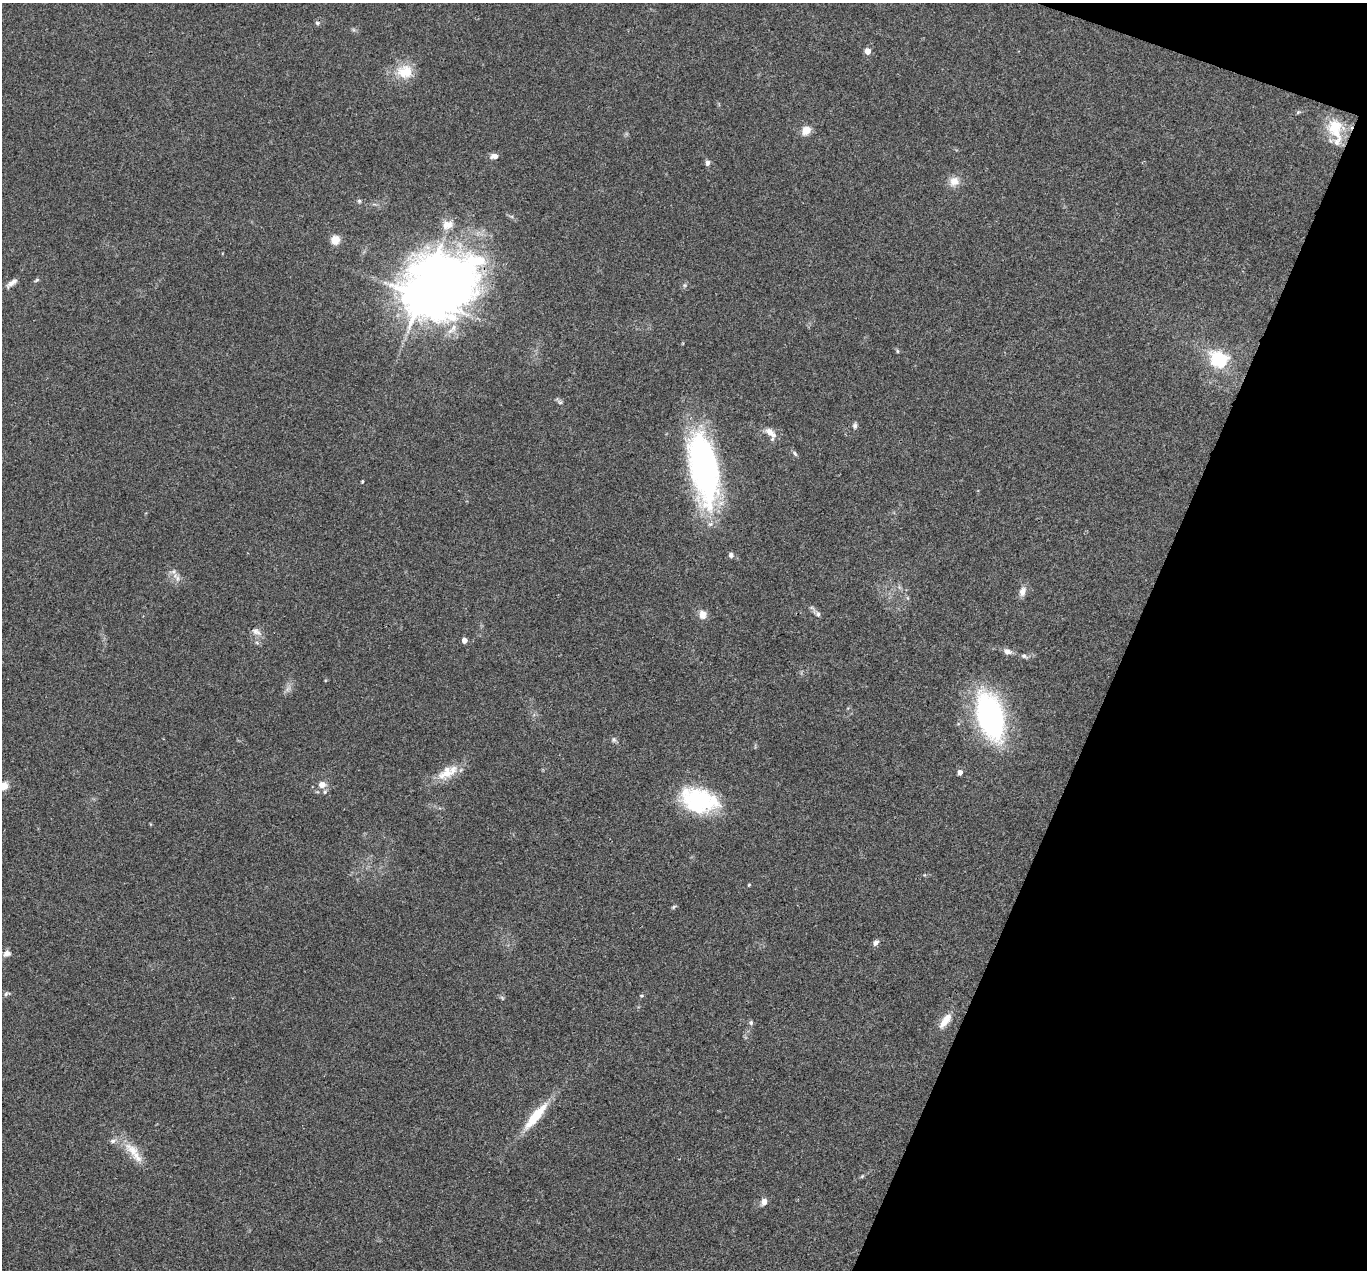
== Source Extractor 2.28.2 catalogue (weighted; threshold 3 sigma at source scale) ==
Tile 8 of 4 x 4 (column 4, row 2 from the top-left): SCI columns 4096-5460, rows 2804-4071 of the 5462 x 5475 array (HDU 1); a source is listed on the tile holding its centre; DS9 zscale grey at full resolution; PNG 1369 x 1272 px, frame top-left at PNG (2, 3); no overlay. Shown black and unused: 18% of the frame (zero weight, under 3 of 4 exposures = <1% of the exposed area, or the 3 px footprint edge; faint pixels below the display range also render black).
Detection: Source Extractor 2.28.2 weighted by HDU 2 'WHT'; one run over the whole footprint, this tile lists its part. Background 0.0735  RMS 0.0056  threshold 0.0252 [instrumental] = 3 sigma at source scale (4.5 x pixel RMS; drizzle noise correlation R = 1.50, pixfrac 1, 0.05/0.05 arcsec/px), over >= 5 px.
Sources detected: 56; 1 inside a brighter object's white glare — not listed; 3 inside a brighter listed object's ellipse — not listed separately; the other 52 listed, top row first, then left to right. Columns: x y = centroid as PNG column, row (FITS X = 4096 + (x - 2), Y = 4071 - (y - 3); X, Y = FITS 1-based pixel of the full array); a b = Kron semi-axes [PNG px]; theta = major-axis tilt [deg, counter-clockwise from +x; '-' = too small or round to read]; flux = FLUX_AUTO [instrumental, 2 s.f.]
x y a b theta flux
317 23 6 5 - 1.1
868 51 5 4 - 6.4
405 71 22 18 -1 13
1298 112 6 4 45 0.77
1335 127 26 22 83 17
806 130 10 8 44 6.5
494 156 9 6 10 2.8
708 163 7 5 80 2
954 181 12 11 - 5.8
359 201 6 4 -89 0.83
447 225 15 12 17 6.1
335 240 6 6 - 12
37 280 8 4 33 0.87
12 283 17 6 39 3
421 296 12 10 -76 1600
897 351 6 4 -89 0.64
1219 359 19 15 -22 30
560 402 7 5 -29 1.2
855 426 8 6 85 1.4
771 433 18 8 -53 5
795 454 8 4 -62 1.1
703 468 80 29 -80 140
362 481 3 3 - 0.74
731 555 7 6 - 1.5
177 578 10 7 -62 2.8
1022 591 13 8 72 3.6
703 614 11 9 85 4.2
818 614 7 6 - 1.6
256 632 16 7 -29 3
464 640 4 4 - 4.8
1007 651 10 7 -18 3.1
1024 656 8 6 -25 1.4
990 716 36 19 -74 150
614 740 7 6 - 1.3
960 772 4 4 - 3.7
447 773 28 12 23 11
322 784 7 6 - 4.9
4 786 5 5 - 22
325 792 6 5 - 1.1
699 800 40 25 -14 51
749 885 4 4 - 0.52
674 907 7 4 45 0.82
876 943 8 6 50 1.9
7 953 9 7 24 2.5
6 994 9 5 22 1.2
641 996 6 4 -6 0.69
945 1021 21 8 54 7
751 1023 6 6 - 1.2
536 1116 42 10 50 18
133 1151 30 12 -37 12
862 1176 6 4 46 0.7
764 1202 7 6 - 3.3
Isophote crosses this tile's border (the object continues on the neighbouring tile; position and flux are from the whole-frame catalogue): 1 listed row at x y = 4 786